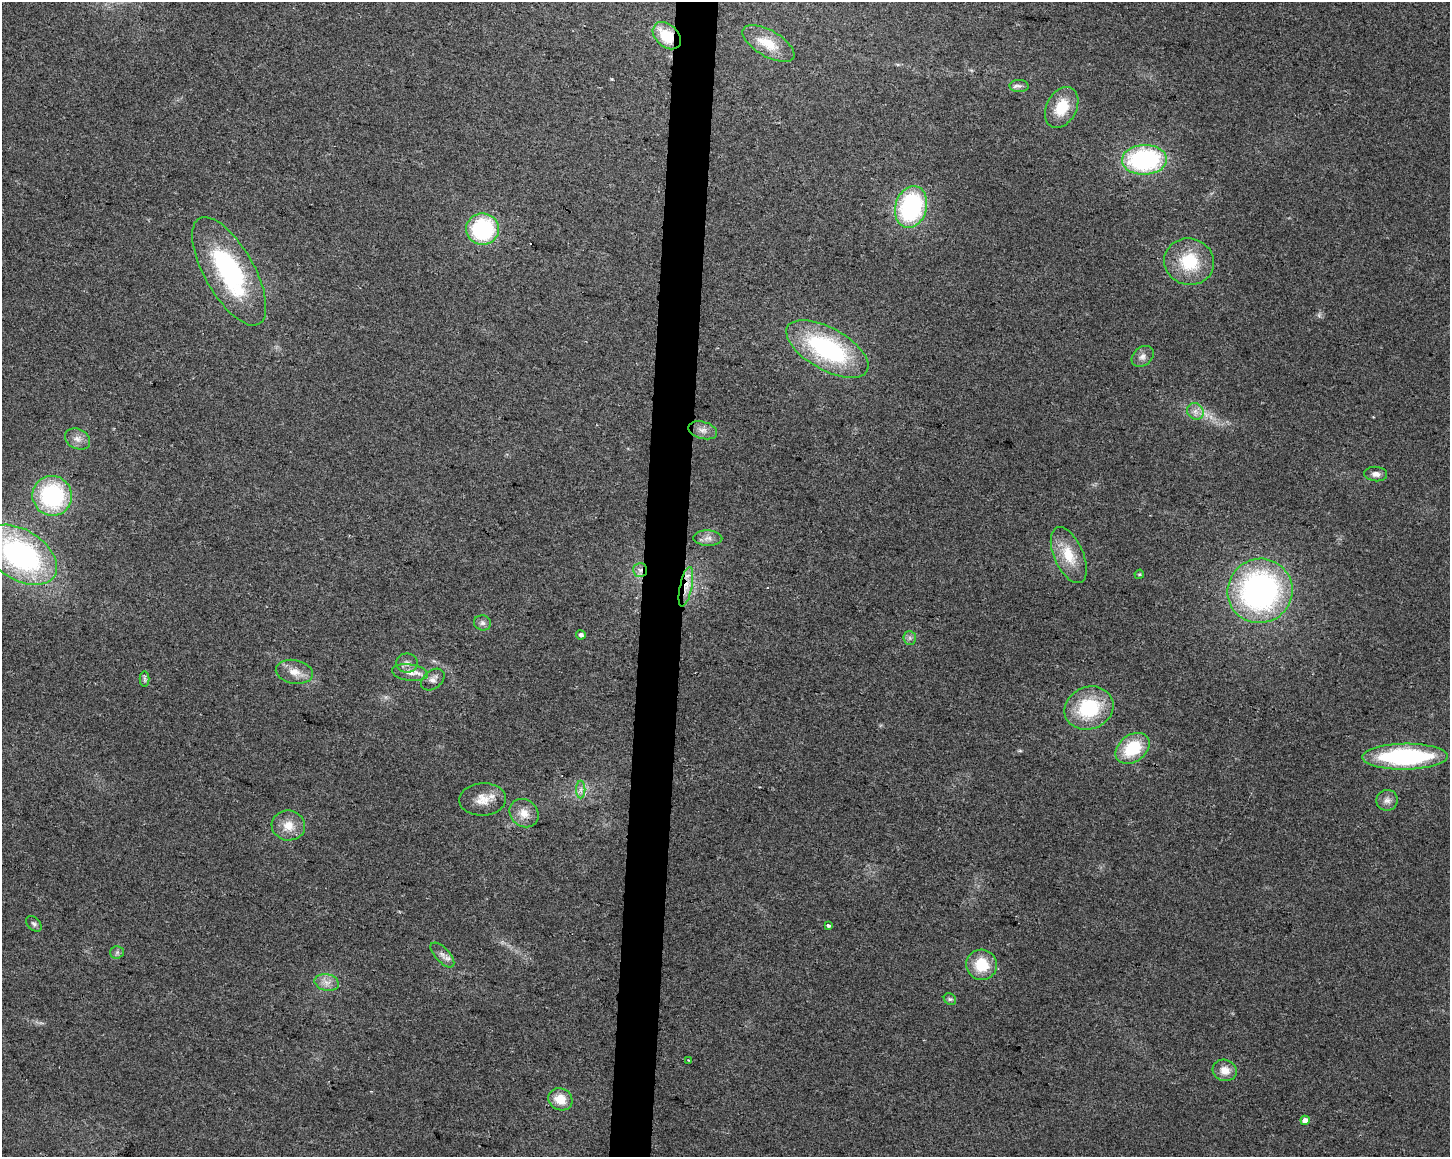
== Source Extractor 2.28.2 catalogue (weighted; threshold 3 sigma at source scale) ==
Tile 8 of 3 x 4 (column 2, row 3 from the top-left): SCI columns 1734-3181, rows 1157-2311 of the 4858 x 4630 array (HDU 1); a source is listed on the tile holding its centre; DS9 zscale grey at full resolution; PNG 1452 x 1159 px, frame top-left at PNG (2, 2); each listed source drawn as its Kron ellipse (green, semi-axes under 4 px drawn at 4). Shown black and unused: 3% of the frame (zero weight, under 2 of 3 exposures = <1% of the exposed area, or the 3 px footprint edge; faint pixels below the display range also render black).
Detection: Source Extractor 2.28.2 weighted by HDU 2 'WHT'; one run over the whole footprint, this tile lists its part. Background 0.0467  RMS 0.0067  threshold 0.0301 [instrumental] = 3 sigma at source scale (4.5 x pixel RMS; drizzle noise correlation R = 1.50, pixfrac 1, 0.0396/0.0396 arcsec/px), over >= 5 px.
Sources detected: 53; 1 too faint to see at this stretch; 2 cosmic-ray / hot-pixel residue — neither listed nor drawn; the other 50 listed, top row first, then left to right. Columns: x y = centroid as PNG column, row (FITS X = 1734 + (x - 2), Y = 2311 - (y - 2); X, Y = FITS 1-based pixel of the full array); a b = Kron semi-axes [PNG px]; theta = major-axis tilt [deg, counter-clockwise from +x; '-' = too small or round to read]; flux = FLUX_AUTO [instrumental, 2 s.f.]
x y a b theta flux
667 36 16 11 -43 21
768 43 29 13 -30 15
1019 86 9 6 -1 2.3
1062 107 22 15 62 19
1144 160 22 15 2 99
911 207 21 15 75 91
483 229 16 15 - 72
1189 262 25 23 -13 30
229 271 61 25 -60 98
827 349 45 21 -29 92
1143 356 12 9 41 3.7
1195 411 9 7 -45 3.7
703 430 15 8 -16 4.6
77 439 13 10 -26 4.7
1376 474 11 7 -5 3.4
52 496 20 19 - 80
708 538 14 7 -1 4
20 555 40 25 -33 150
1069 555 30 14 -66 18
640 570 7 7 - 2.8
1139 574 5 4 - 0.71
686 587 20 6 78 8.4
1260 591 33 32 - 200
482 623 9 7 -14 2.5
581 635 5 4 - 2.2
910 638 7 6 - 1.9
407 663 11 9 1 3.7
294 672 19 12 -10 8.3
410 673 18 8 -7 6.3
145 679 7 5 90 1.5
433 679 13 9 39 3.7
1089 708 25 21 22 45
1132 748 19 13 37 31
1405 757 43 13 1 91
581 790 9 4 90 2.2
483 799 23 16 3 11
1387 800 10 10 - 4
524 813 15 13 -41 8.6
288 825 17 15 -8 11
34 924 9 6 -44 1.8
828 925 4 3 - 1.9
117 952 6 6 - 1.7
442 955 15 7 -47 4
982 965 15 15 - 21
327 982 12 8 -12 4.9
950 999 6 5 - 1.3
688 1060 2 2 - 0.49
1225 1070 12 10 -17 7.2
560 1099 12 10 -26 12
1305 1120 5 4 - 4.1
Overlapping masked pixels (flux is a lower limit): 3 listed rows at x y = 667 36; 640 570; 686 587
Isophote crosses this tile's border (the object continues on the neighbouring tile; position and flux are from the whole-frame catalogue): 1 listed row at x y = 20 555